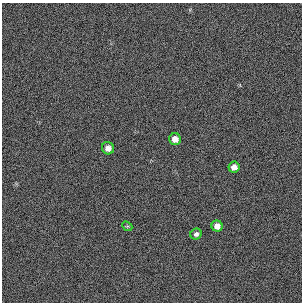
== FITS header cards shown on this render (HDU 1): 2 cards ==
NAXIS1  =                  300 / length of original image axis
NAXIS2  =                  300 / length of original image axis

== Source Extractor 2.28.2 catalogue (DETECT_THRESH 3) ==
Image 300 x 300 px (HDU 1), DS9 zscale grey, 1 PNG px = 1 image px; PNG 304 x 304 px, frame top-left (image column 1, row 300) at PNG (2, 3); each listed source drawn as its Kron ellipse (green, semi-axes under 4 px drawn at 4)
Background 384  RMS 66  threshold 199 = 3 sigma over >= 5 px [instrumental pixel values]
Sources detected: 6; all 6 listed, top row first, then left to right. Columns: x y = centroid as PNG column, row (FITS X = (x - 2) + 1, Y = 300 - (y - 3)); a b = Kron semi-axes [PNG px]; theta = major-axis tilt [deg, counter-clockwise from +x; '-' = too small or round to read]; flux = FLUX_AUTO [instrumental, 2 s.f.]
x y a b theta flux
175 139 6 6 - 33000
108 148 6 6 - 26000
234 167 5 5 - 25000
127 226 5 4 - 4500
217 226 5 5 - 25000
196 234 6 5 - 12000